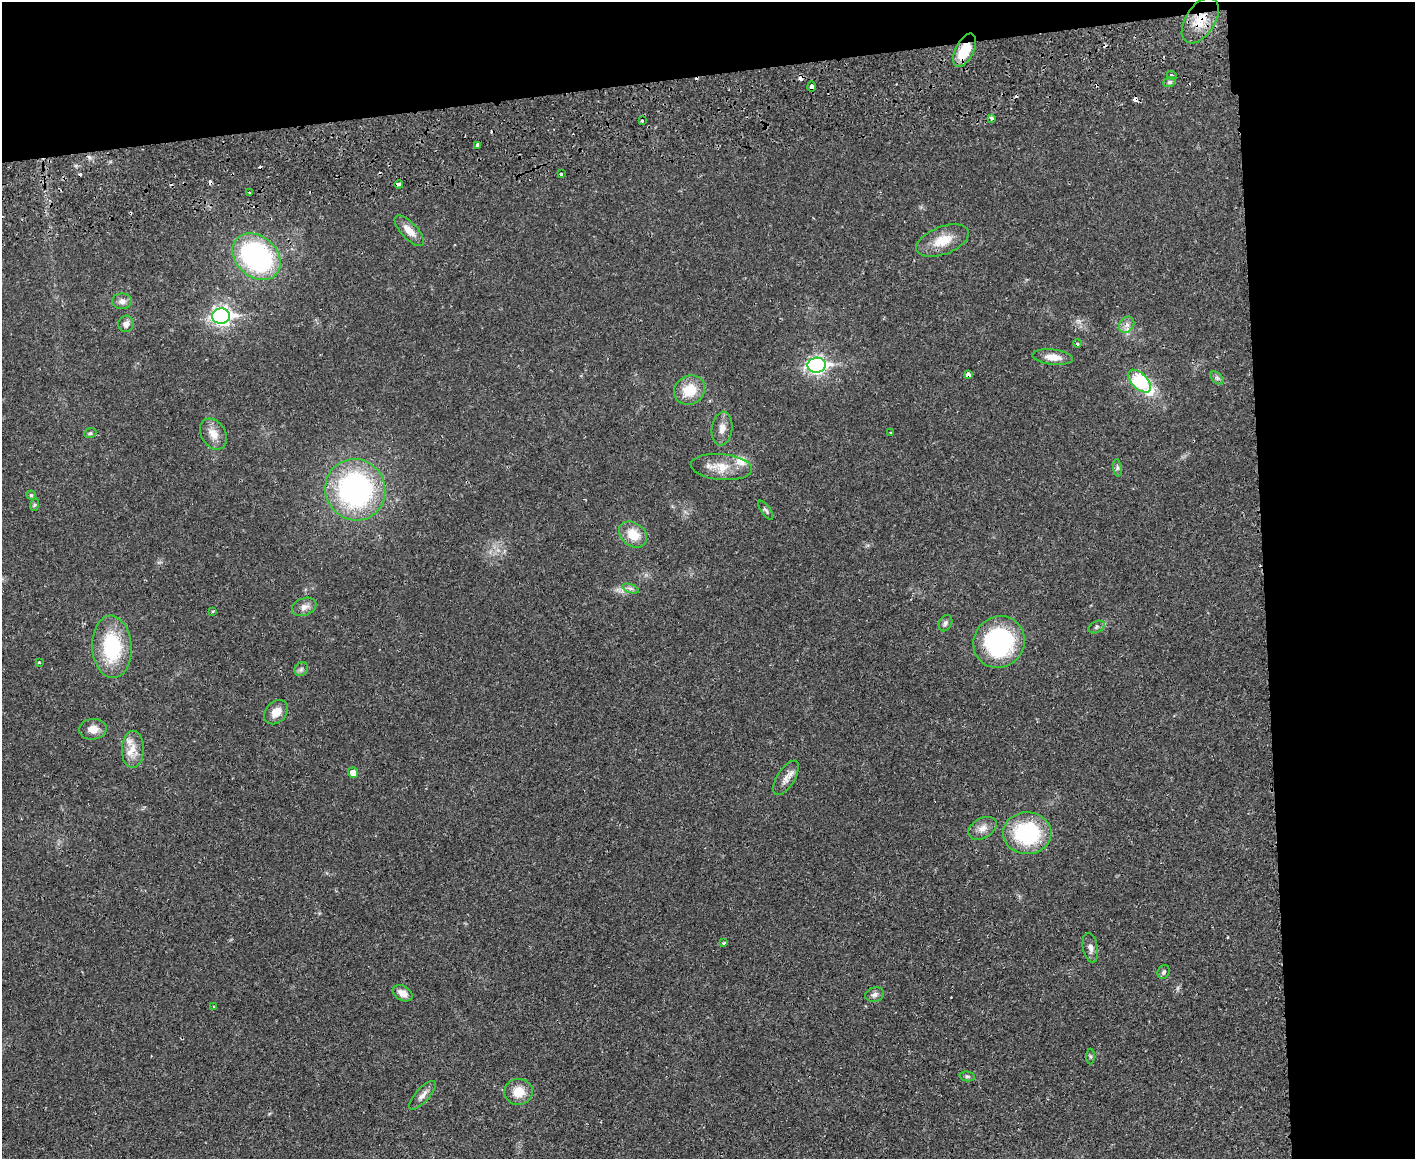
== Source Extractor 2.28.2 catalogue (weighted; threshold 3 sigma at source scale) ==
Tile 3 of 3 x 4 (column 3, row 1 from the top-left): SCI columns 3000-4412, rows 3561-4717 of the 4710 x 4807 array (HDU 1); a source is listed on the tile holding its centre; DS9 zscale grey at full resolution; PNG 1417 x 1161 px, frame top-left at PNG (2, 2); each listed source drawn as its Kron ellipse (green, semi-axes under 4 px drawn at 4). Shown black and unused: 17% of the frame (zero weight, under 2 of 3 exposures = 5% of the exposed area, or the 3 px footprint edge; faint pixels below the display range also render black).
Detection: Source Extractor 2.28.2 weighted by HDU 2 'WHT'; one run over the whole footprint, this tile lists its part. Background 0.0166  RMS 0.0033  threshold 0.0148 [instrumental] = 3 sigma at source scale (4.5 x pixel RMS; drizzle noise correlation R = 1.50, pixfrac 1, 0.05/0.05 arcsec/px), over >= 5 px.
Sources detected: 74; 9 cosmic-ray / hot-pixel residue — neither listed nor drawn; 3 inside a brighter listed object's ellipse — not listed separately; the other 62 listed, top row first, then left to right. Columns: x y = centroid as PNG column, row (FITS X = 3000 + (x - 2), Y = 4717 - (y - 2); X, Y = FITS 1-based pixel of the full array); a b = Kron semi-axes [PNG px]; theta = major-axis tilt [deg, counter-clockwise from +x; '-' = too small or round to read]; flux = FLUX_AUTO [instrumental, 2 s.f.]
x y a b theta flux
1200 20 25 14 57 7.7
964 50 18 9 63 9.2
1172 75 5 3 - 0.34
1169 82 6 5 - 0.64
811 87 5 3 - 3.1
991 118 3 3 - 2.2
642 121 4 3 - 0.4
478 145 4 4 - 2.9
561 174 3 3 - 0.72
399 184 4 3 - 2.4
249 193 3 2 - 0.27
409 231 19 8 -47 3.4
943 241 27 14 21 6.9
257 257 27 20 -42 55
122 301 10 8 0 1.7
221 316 9 7 3 120
126 324 8 7 - 1.8
1127 325 9 7 52 1.6
1077 343 4 3 - 0.6
1053 357 20 7 -6 3.5
817 365 9 7 4 100
968 374 4 3 - 3.2
1217 378 8 5 -45 0.74
1139 381 14 8 -43 26
689 390 16 14 30 7.7
722 429 17 10 81 2.6
90 433 6 5 - 0.59
891 433 3 2 - 0.39
213 434 17 12 -58 3.7
721 467 31 13 -5 6.6
1117 468 8 4 -82 0.68
355 490 31 29 -61 67
31 495 4 4 - 0.43
34 505 6 4 71 0.45
766 510 11 4 -55 0.76
633 534 15 11 -38 5.9
630 588 9 4 -18 0.8
304 607 13 8 20 2.1
213 611 4 3 - 0.33
945 623 8 6 65 0.92
1096 627 8 5 29 0.79
999 642 27 25 46 39
112 647 31 19 -86 21
39 662 3 3 - 0.42
301 669 7 6 - 0.82
276 712 13 10 46 3.7
93 729 14 10 5 2.6
133 749 19 11 89 3.9
353 773 5 5 - 2.9
786 778 19 9 58 2.5
982 828 15 10 29 2.5
1027 833 24 21 -1 28
724 943 4 3 - 0.45
1090 948 15 7 -79 1.7
1164 972 7 6 - 0.73
403 993 10 7 -31 2.4
875 994 9 7 12 1.1
214 1006 3 2 - 0.27
1091 1056 8 4 -89 0.47
967 1076 7 5 -5 0.61
518 1092 14 13 - 4.9
422 1095 18 6 48 2
Overlapping masked pixels (flux is a lower limit): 6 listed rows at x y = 1200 20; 964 50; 811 87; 478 145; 399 184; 968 374